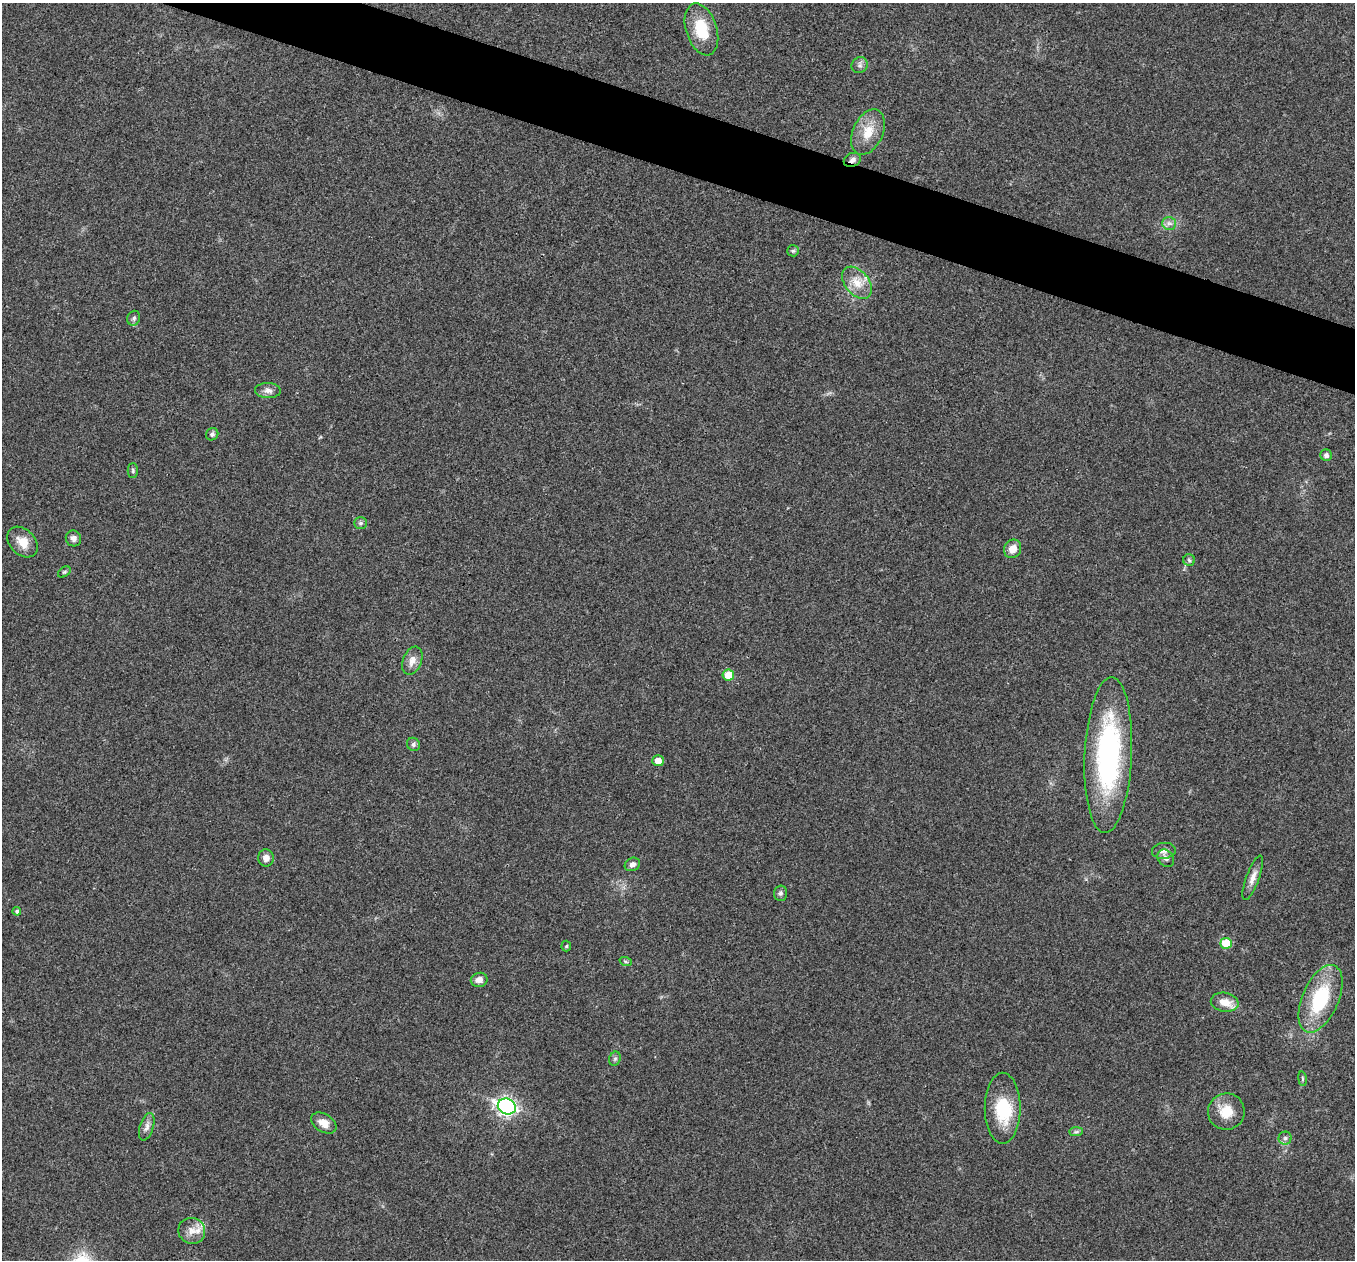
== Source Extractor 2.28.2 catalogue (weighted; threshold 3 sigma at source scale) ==
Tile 11 of 4 x 4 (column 3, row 3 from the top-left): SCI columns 2708-4060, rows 1393-2650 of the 5419 x 5431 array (HDU 1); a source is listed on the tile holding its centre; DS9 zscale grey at full resolution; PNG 1357 x 1262 px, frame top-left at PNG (2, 3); each listed source drawn as its Kron ellipse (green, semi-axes under 4 px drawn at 4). Shown black and unused: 4% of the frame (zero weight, under 3 of 4 exposures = <1% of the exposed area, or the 3 px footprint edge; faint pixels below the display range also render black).
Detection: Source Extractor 2.28.2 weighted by HDU 2 'WHT'; one run over the whole footprint, this tile lists its part. Background 0.021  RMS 0.004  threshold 0.0182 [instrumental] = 3 sigma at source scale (4.5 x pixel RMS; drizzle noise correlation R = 1.50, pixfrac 1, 0.05/0.05 arcsec/px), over >= 5 px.
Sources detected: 47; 1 inside a brighter object's white glare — neither listed nor drawn; the other 46 listed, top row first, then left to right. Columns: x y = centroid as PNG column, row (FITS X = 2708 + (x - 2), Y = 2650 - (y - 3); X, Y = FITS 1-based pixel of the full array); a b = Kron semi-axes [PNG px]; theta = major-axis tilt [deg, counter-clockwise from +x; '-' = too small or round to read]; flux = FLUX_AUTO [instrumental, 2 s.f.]
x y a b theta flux
701 29 27 15 -72 14
860 65 8 7 - 1.5
868 132 24 15 65 8.3
852 160 9 6 24 1.7
1169 223 7 6 - 1.4
793 251 6 5 - 0.73
857 283 18 12 -50 6.4
134 318 7 6 - 1
268 391 13 7 -1 2.3
212 434 6 6 - 1
1326 455 6 5 - 1.3
133 471 7 5 -89 0.72
360 523 6 5 - 0.83
73 538 8 7 - 1.7
22 542 17 12 -45 5.4
1013 549 9 8 - 3.8
1189 560 6 5 - 0.79
64 572 7 4 36 0.62
412 661 14 9 67 3.3
728 675 6 5 - 6.5
413 744 7 6 - 1.1
1108 755 78 23 87 76
658 761 5 5 - 3.8
1164 851 12 8 6 2
266 858 8 8 - 2.5
1166 858 9 7 -48 1.6
632 864 8 6 29 1.7
1253 878 23 6 70 3.1
780 893 7 6 - 1.1
17 911 4 4 - 0.83
1226 943 5 5 - 11
566 946 5 5 - 0.54
626 962 6 4 -19 0.55
479 980 8 7 - 2.7
1320 999 36 18 66 28
1225 1002 14 9 -10 5
615 1059 7 5 68 0.87
1302 1079 7 3 -82 0.57
507 1107 9 7 -24 130
1003 1108 35 18 90 18
1226 1112 18 18 - 8
324 1123 14 9 -30 3.9
147 1127 14 7 72 2.1
1076 1132 7 4 1 0.84
1285 1138 6 6 - 0.98
192 1231 13 13 - 4.2
Overlapping masked pixels (flux is a lower limit): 1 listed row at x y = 852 160